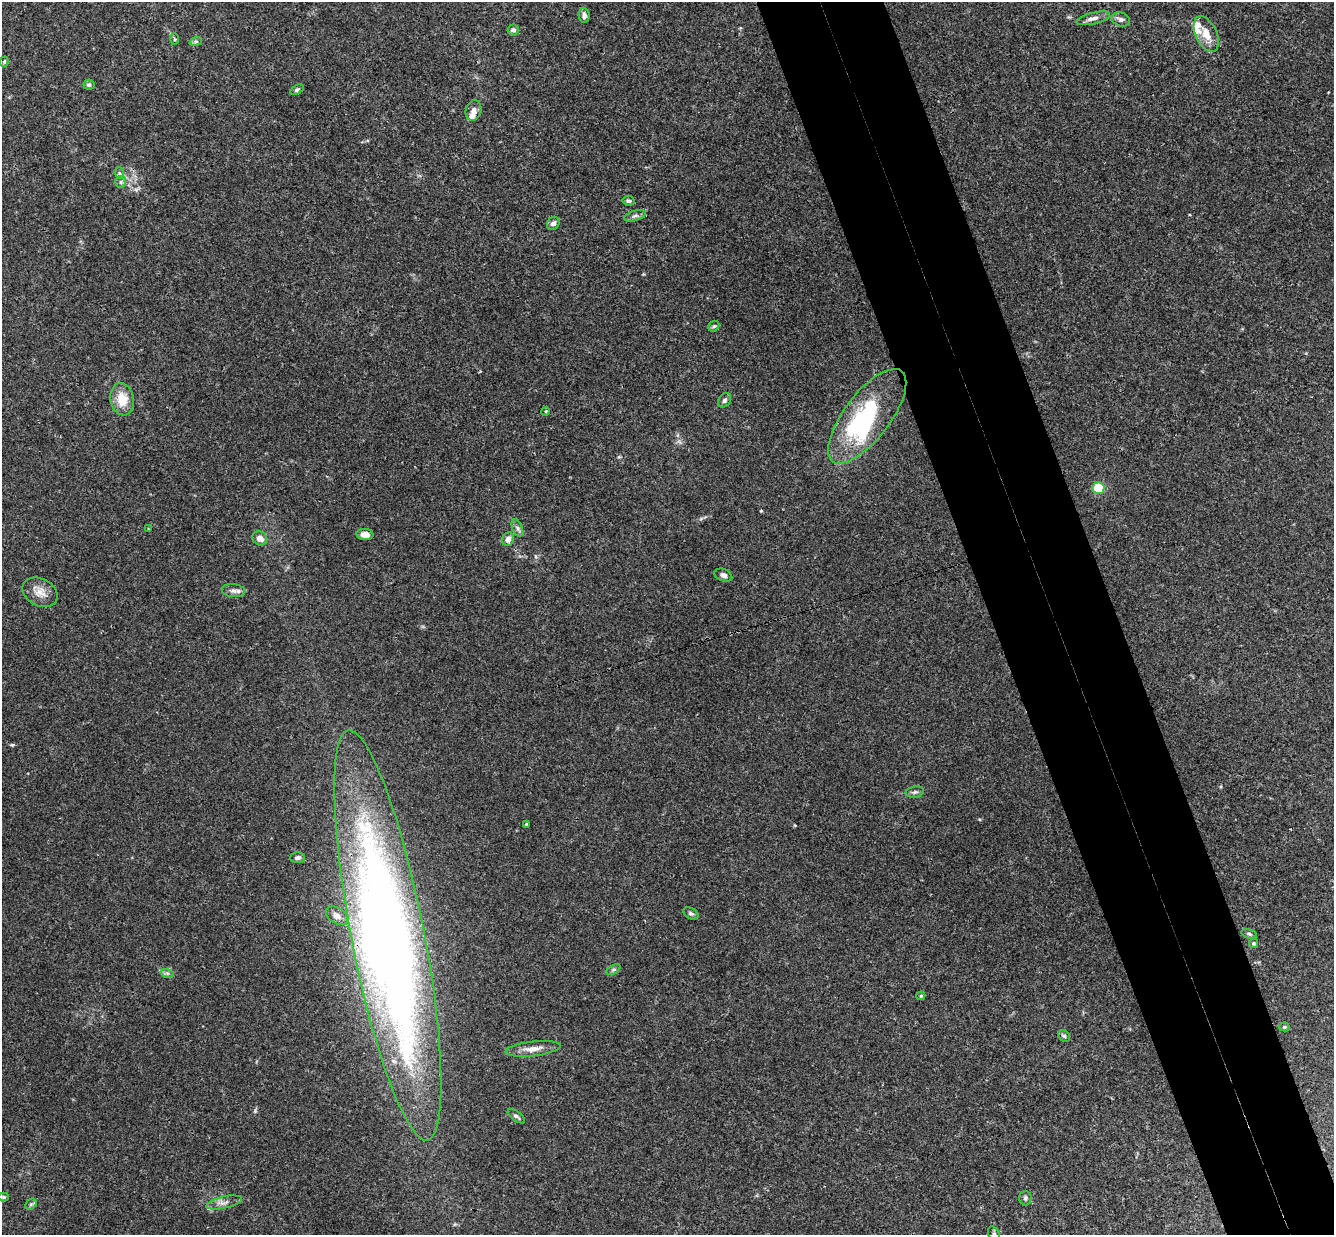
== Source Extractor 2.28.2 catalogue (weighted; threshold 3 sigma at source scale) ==
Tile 6 of 4 x 4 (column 2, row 2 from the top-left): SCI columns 1389-2720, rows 2758-3990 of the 5440 x 5389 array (HDU 1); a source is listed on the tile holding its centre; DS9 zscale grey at full resolution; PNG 1336 x 1237 px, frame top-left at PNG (2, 2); each listed source drawn as its Kron ellipse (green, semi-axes under 4 px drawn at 4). Shown black and unused: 9% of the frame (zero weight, under 3 of 4 exposures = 6% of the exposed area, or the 3 px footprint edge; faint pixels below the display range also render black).
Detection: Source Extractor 2.28.2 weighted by HDU 2 'WHT'; one run over the whole footprint, this tile lists its part. Background 0.0253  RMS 0.0024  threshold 0.0108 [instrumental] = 3 sigma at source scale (4.5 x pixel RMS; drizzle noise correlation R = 1.50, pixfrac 1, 0.05/0.05 arcsec/px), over >= 5 px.
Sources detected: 55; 2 inside a brighter object's white glare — neither listed nor drawn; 3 inside a brighter listed object's ellipse — not listed separately; the other 50 listed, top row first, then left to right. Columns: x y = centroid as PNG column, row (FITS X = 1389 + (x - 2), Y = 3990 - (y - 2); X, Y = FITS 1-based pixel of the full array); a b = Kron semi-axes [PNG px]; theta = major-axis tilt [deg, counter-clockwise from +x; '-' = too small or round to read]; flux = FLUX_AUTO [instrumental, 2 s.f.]
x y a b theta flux
584 15 8 5 -87 0.85
1093 18 17 5 14 1.4
1121 19 9 6 -21 0.81
513 30 6 5 - 0.73
1206 34 19 10 -65 3
174 39 6 4 -88 0.28
196 41 6 4 18 0.4
4 62 5 4 - 0.31
89 85 5 5 - 0.48
297 90 7 4 32 0.42
474 110 10 8 75 1.2
119 173 6 4 -71 0.37
121 182 6 5 - 0.48
628 201 6 4 -11 0.52
635 216 11 5 17 0.7
553 223 7 6 - 0.91
714 326 6 4 41 0.36
122 399 16 12 -80 4.5
724 400 8 5 57 0.7
546 411 4 3 - 0.22
867 416 57 23 53 30
1098 488 6 6 - 7.1
517 528 9 5 -67 0.69
149 529 2 2 - 0.24
365 535 8 5 -6 1.5
260 538 8 6 -32 1.4
508 539 7 6 - 1.3
723 575 9 6 -24 0.93
234 591 12 6 -6 0.94
40 592 18 13 -28 2.7
915 792 9 5 9 0.64
526 824 3 3 - 0.23
298 858 7 5 2 0.72
691 913 8 5 -29 0.54
337 916 12 7 -34 1.5
1249 934 8 4 -15 0.48
388 935 209 36 -79 300
1254 943 4 4 - 0.33
613 970 8 4 30 0.44
167 973 7 4 -18 0.46
921 996 4 4 - 0.25
1284 1027 5 4 - 0.29
1064 1036 6 5 - 0.44
533 1049 28 7 6 2.5
516 1116 10 5 -36 0.65
4 1197 5 4 - 0.37
1025 1198 7 6 - 0.57
224 1202 18 6 13 1.4
31 1204 6 5 - 0.42
994 1234 8 5 -66 0.59
Overlapping masked pixels (flux is a lower limit): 1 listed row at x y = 388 935
Isophote crosses this tile's border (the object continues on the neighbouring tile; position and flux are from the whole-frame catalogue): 1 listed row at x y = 994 1234